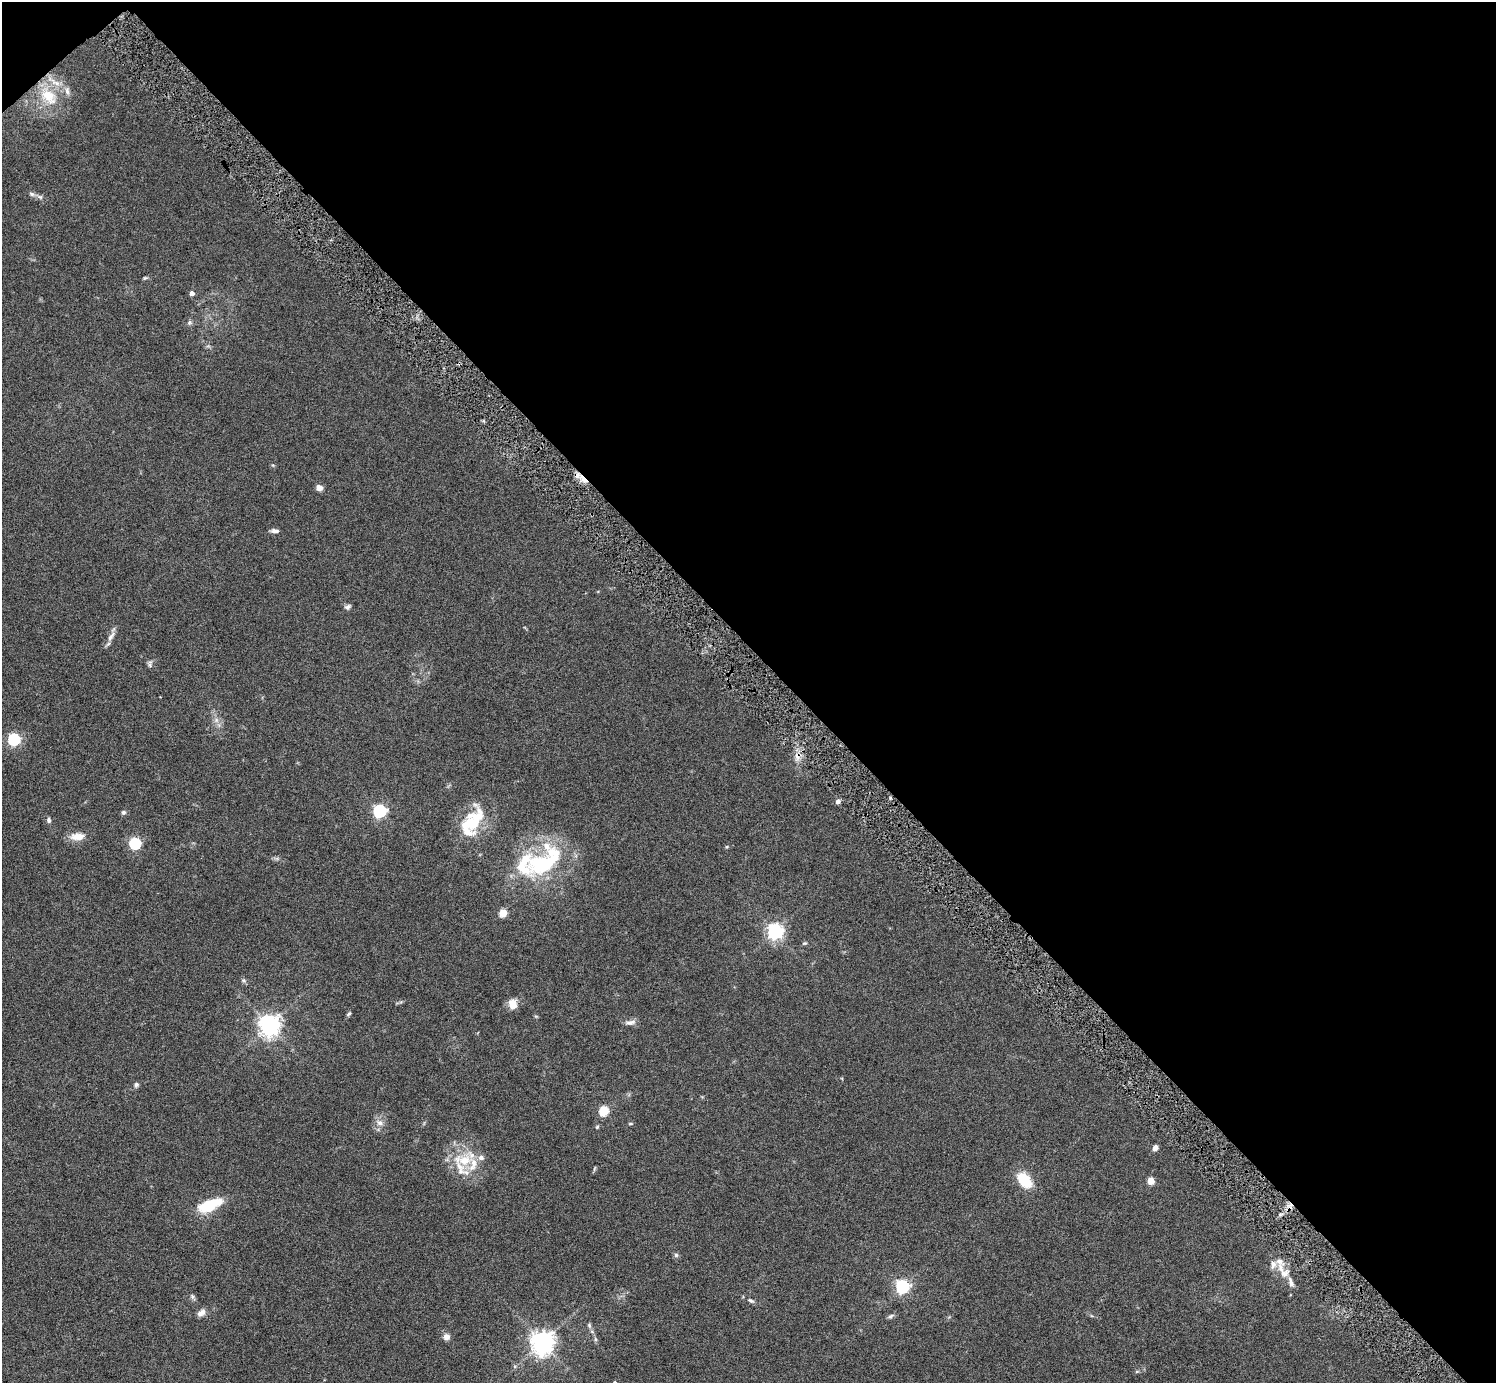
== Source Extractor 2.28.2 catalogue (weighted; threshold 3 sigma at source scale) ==
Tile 3 of 4 x 4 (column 3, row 1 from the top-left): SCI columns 3029-4522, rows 4474-5854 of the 6023 x 6019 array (HDU 1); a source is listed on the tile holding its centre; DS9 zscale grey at full resolution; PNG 1498 x 1385 px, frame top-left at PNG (2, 2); no overlay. Shown black and unused: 47% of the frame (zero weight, under 5 of 9 exposures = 3% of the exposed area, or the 3 px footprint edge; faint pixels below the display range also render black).
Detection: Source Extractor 2.28.2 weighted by HDU 2 'WHT'; one run over the whole footprint, this tile lists its part. Background 0.0498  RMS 0.0042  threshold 0.0172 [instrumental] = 3 sigma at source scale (4.09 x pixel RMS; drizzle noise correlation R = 1.36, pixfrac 0.8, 0.05/0.05 arcsec/px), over >= 5 px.
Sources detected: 66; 1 inside a brighter object's white glare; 2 cosmic-ray / hot-pixel residue — not listed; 13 inside a brighter listed object's ellipse — not listed separately; the other 50 listed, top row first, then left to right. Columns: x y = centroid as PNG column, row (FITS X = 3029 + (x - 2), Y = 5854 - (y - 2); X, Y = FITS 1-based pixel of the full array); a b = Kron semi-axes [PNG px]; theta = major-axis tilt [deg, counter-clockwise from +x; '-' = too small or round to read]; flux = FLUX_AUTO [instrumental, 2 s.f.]
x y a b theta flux
48 96 28 18 -42 12
32 194 8 6 -18 1
40 197 7 6 - 0.94
145 278 6 5 - 0.48
192 293 5 4 - 1.7
189 323 7 5 78 0.73
319 488 8 6 -19 2
275 531 10 5 -9 1.3
348 607 8 6 22 1
111 636 17 6 54 2.2
150 664 11 5 90 0.9
14 739 6 5 - 49
838 801 4 4 - 1.6
379 811 6 5 - 64
123 812 6 6 - 0.79
49 820 6 5 - 0.93
471 823 38 24 74 15
77 836 19 10 2 4.1
135 843 5 5 - 42
542 864 53 26 25 36
503 913 5 5 - 11
775 931 6 6 - 130
804 943 7 4 18 0.51
513 1004 12 9 -83 3.7
349 1014 7 4 44 0.61
630 1022 15 6 9 1.7
269 1025 7 7 - 260
136 1085 6 5 - 0.92
604 1111 5 5 - 23
380 1123 11 8 -26 2
630 1124 5 3 - 0.39
597 1127 5 4 - 0.48
1155 1148 6 5 - 1.8
464 1160 26 17 -6 12
594 1169 8 3 71 0.45
1024 1180 17 10 -50 13
1151 1181 5 4 - 8.9
210 1205 27 12 22 14
676 1255 6 6 - 0.75
1283 1271 29 13 -56 5.8
902 1286 6 6 - 79
192 1296 8 5 -63 0.85
751 1301 10 5 -23 0.95
201 1313 11 7 32 2
890 1316 7 5 38 0.83
589 1325 6 5 - 0.63
446 1337 8 7 - 1.9
595 1339 6 4 -71 0.63
542 1342 7 7 - 330
1137 1371 6 3 19 0.45